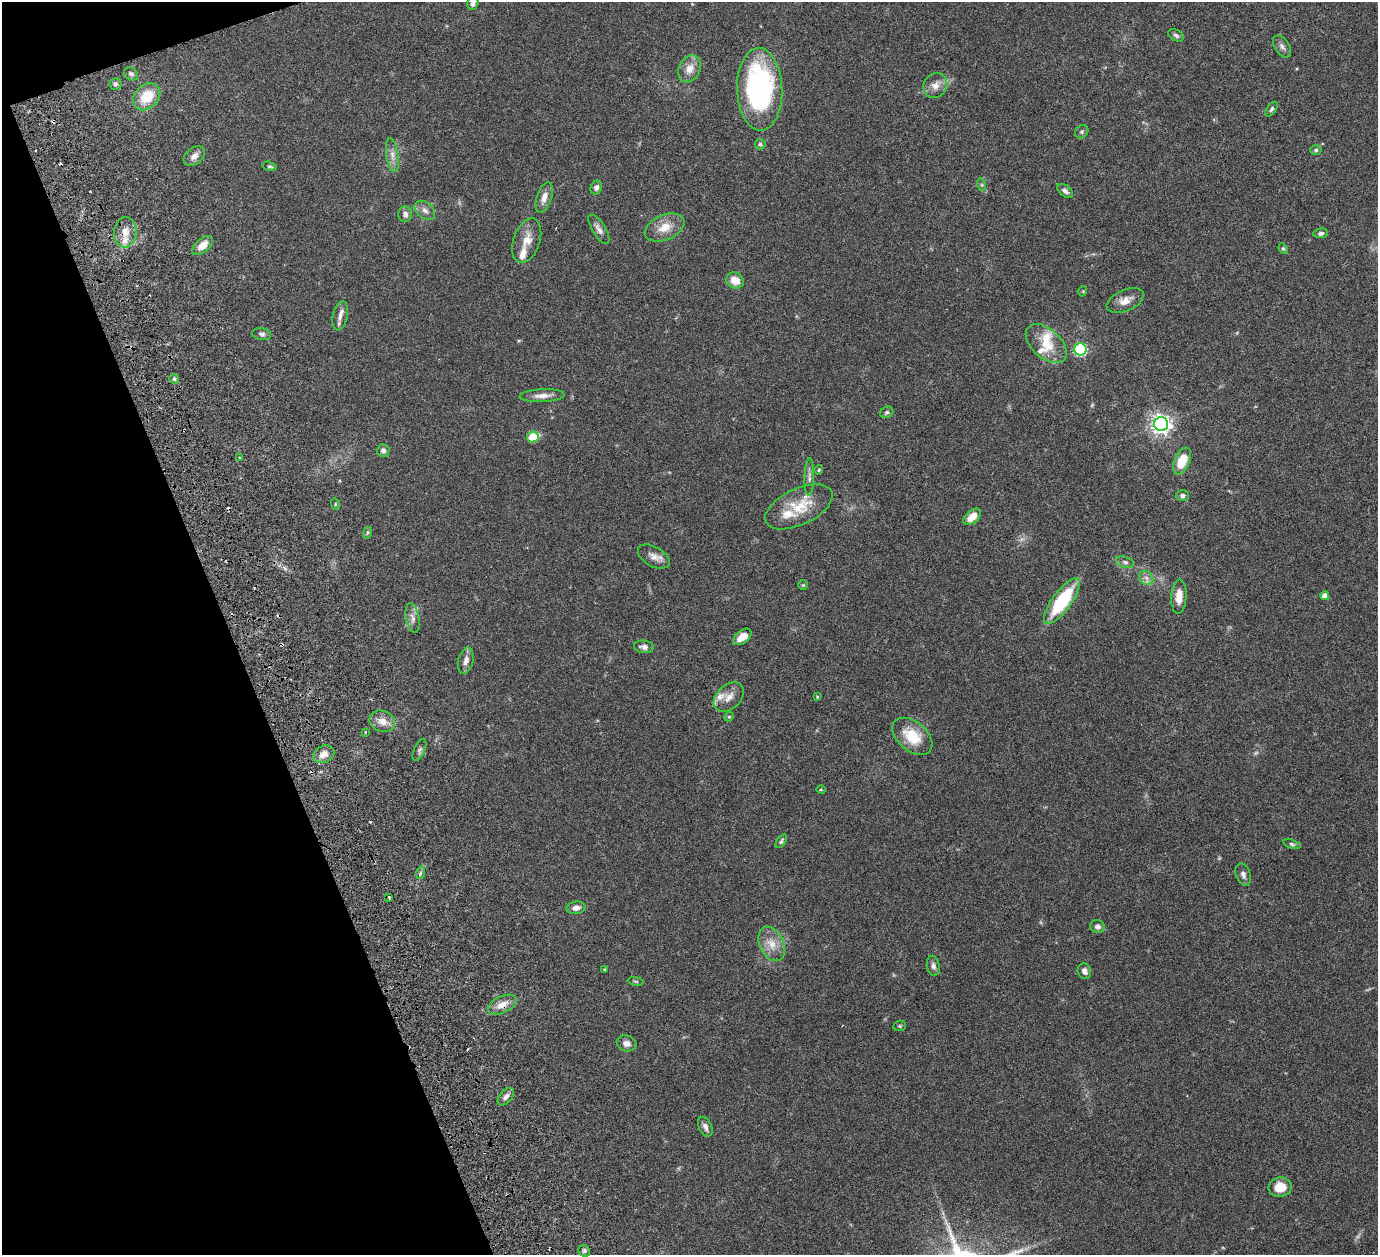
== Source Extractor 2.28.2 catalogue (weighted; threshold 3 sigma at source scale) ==
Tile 5 of 4 x 4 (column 1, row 2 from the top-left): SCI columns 63-1438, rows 2824-4076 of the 5682 x 5542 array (HDU 1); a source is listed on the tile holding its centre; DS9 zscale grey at full resolution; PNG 1380 x 1257 px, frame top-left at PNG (2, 2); each listed source drawn as its Kron ellipse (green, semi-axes under 4 px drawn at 4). Shown black and unused: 18% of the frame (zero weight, under 3 of 6 exposures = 5% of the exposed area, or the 3 px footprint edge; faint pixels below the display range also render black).
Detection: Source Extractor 2.28.2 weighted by HDU 2 'WHT'; one run over the whole footprint, this tile lists its part. Background 0.0539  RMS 0.0027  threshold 0.0112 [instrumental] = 3 sigma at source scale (4.09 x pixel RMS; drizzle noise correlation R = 1.36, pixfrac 0.8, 0.05/0.05 arcsec/px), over >= 5 px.
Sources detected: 104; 1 too faint to see at this stretch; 6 cosmic-ray / hot-pixel residue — neither listed nor drawn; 7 inside a brighter listed object's ellipse — not listed separately; the other 90 listed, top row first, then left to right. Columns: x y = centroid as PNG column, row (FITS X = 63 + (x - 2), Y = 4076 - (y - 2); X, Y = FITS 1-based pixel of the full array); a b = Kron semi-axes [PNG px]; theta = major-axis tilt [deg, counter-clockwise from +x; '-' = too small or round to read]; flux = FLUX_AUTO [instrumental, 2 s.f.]
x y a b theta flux
473 3 6 5 - 0.83
1176 35 8 5 -26 0.62
1282 46 12 7 -57 1
689 69 14 10 64 2.7
131 74 8 5 -37 0.7
115 84 6 5 - 0.7
935 85 13 11 57 2.1
760 89 41 22 -88 46
147 97 15 11 45 6.4
1272 109 8 4 54 0.51
1082 132 7 6 - 0.45
760 144 5 5 - 0.41
1316 150 5 4 - 0.4
392 155 17 6 -82 1.7
194 156 12 8 38 1.5
270 166 7 4 -16 0.45
982 185 6 4 -72 0.34
596 188 7 5 64 0.87
1065 191 9 5 -38 0.82
544 197 16 7 72 2
425 210 11 8 -40 1.2
405 214 8 7 - 1
665 227 21 12 23 3.8
599 229 17 6 -58 1.3
125 232 15 11 85 2.9
1321 233 7 5 8 0.64
527 241 23 13 71 3.8
202 245 12 6 41 2.9
1283 249 5 4 - 0.33
735 280 9 8 - 3.3
1083 291 5 3 - 0.19
1125 301 19 10 23 2.5
340 316 15 7 78 1.4
261 334 9 6 -10 0.67
1046 344 24 14 -42 5.4
1080 349 6 6 - 33
174 379 5 4 - 0.43
542 396 22 6 3 1.9
887 412 7 5 30 0.49
1161 424 7 7 - 140
533 437 6 5 - 9.9
383 450 6 6 - 0.81
240 458 4 3 - 0.32
1182 461 14 7 66 5.9
819 470 4 4 - 0.28
809 477 19 5 89 1.1
1182 496 6 5 - 0.64
335 504 6 3 -73 0.27
799 507 36 18 25 8
972 517 10 6 40 3.2
367 533 6 4 71 0.37
654 557 17 9 -30 1.9
1125 562 9 5 -15 0.68
1146 578 8 6 -45 0.99
803 585 5 4 - 0.26
1179 596 17 7 87 3.2
1325 596 4 4 - 1.8
1062 601 27 9 54 17
413 618 15 7 -79 1.4
742 637 11 6 39 3
644 647 10 6 -8 1.1
466 660 13 7 77 1.4
729 697 17 12 43 2.5
817 697 4 4 - 0.22
729 717 5 4 - 0.29
382 721 13 10 -20 2.4
365 732 3 2 - 0.22
912 736 23 14 -40 7.3
420 750 12 5 66 0.74
324 754 11 8 26 2.2
821 790 4 3 - 0.24
781 841 8 4 54 0.46
1292 844 9 4 -19 0.49
420 873 6 4 71 0.43
1243 875 12 7 -71 0.98
389 897 3 2 - 0.34
576 908 9 6 9 1.4
1097 927 7 6 - 1.1
772 944 18 12 -64 3.3
933 966 10 6 -80 0.92
605 969 4 3 - 0.24
1084 971 8 6 -66 1.2
636 981 8 4 -9 0.36
502 1005 15 8 25 2.5
900 1026 6 5 - 0.35
627 1043 10 8 -17 1.3
506 1097 10 6 49 1.1
705 1127 10 6 -64 1
1280 1187 11 9 11 4.1
584 1251 6 5 - 0.54
Overlapping masked pixels (flux is a lower limit): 1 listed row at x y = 502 1005
Isophote crosses this tile's border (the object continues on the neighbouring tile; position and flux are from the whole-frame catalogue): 1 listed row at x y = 473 3